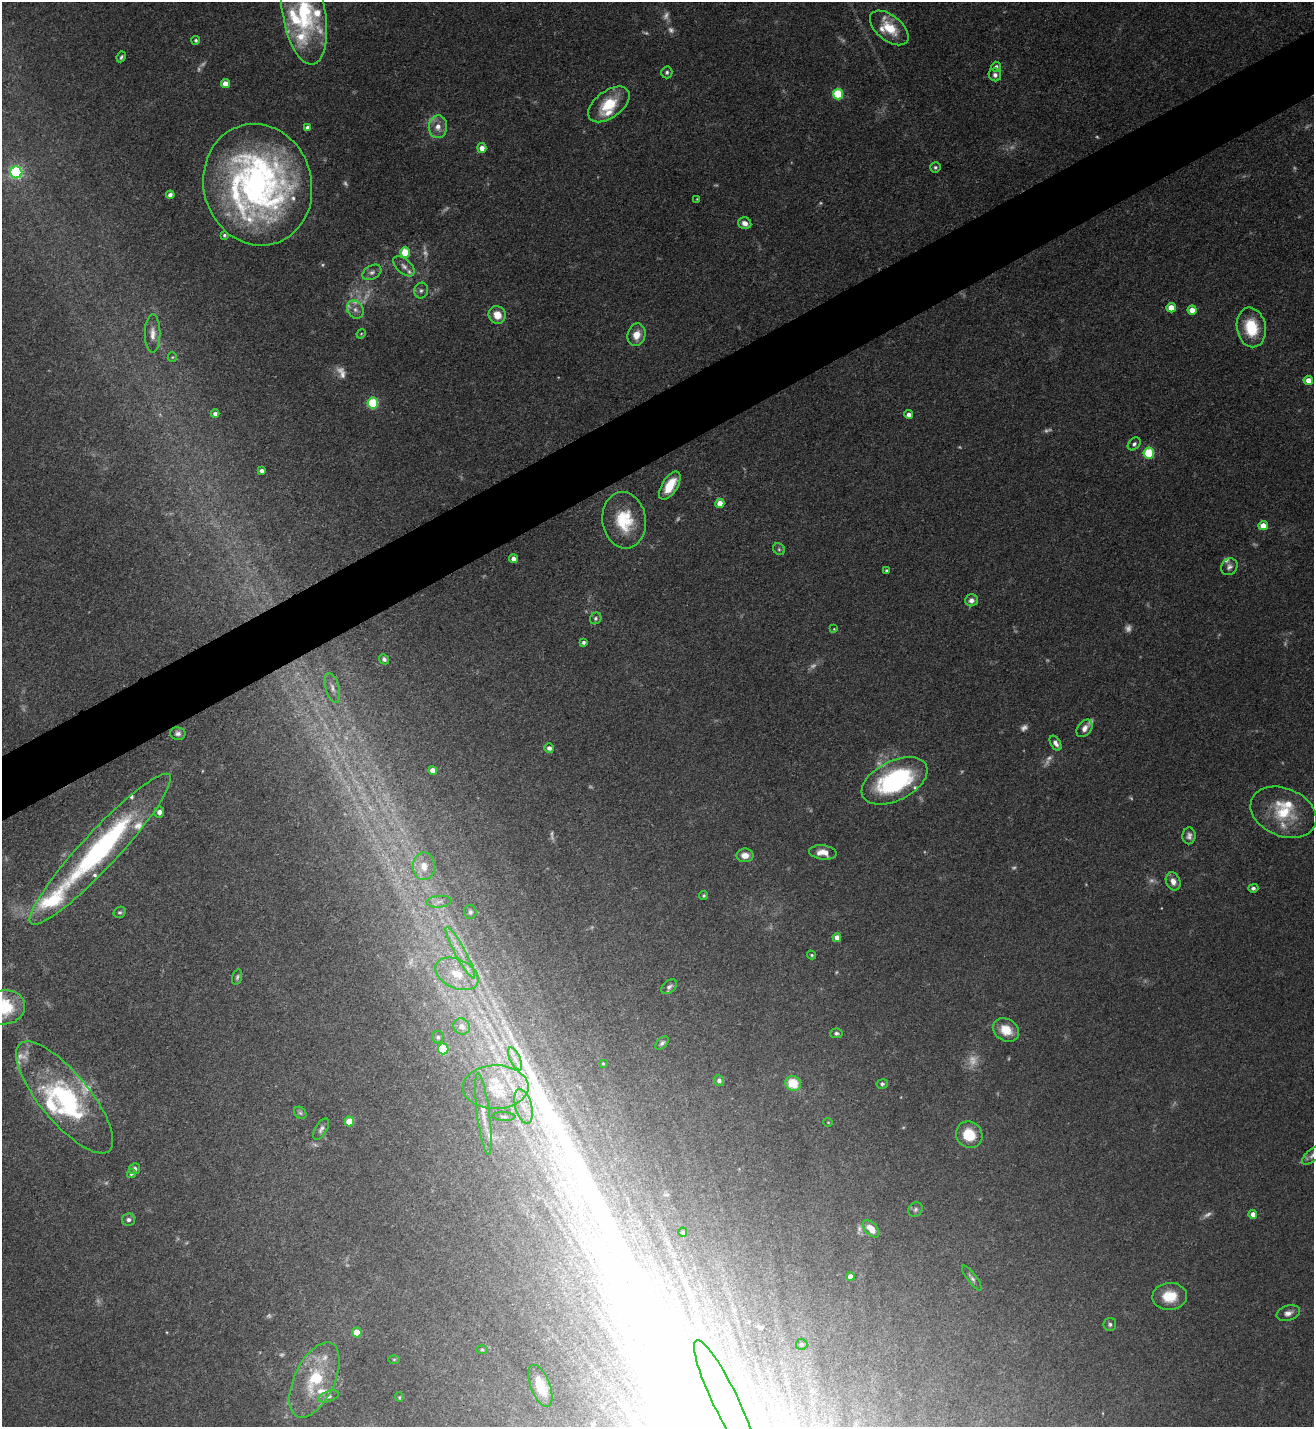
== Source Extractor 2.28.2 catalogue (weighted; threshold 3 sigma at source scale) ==
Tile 10 of 4 x 4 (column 2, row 3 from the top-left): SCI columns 1466-2777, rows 1426-2850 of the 5691 x 5703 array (HDU 1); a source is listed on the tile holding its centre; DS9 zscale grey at full resolution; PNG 1316 x 1429 px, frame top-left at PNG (2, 2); each listed source drawn as its Kron ellipse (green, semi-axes under 4 px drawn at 4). Shown black and unused: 4% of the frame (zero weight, under 3 of 5 exposures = <1% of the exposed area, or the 3 px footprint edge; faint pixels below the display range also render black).
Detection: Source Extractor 2.28.2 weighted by HDU 2 'WHT'; one run over the whole footprint, this tile lists its part. Background 0.0769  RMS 0.004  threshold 0.0181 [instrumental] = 3 sigma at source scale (4.5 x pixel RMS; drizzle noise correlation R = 1.50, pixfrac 1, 0.05/0.05 arcsec/px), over >= 5 px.
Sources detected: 189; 43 too faint to see at this stretch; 2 inside a brighter object's white glare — neither listed nor drawn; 21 inside a brighter listed object's ellipse — not listed separately; the other 123 listed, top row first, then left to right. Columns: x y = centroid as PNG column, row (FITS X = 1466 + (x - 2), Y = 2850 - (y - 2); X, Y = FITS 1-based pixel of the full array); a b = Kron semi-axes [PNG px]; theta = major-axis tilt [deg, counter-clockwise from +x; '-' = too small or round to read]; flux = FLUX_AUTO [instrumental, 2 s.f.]
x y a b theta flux
304 13 52 21 -80 34
889 28 23 12 -39 11
196 40 4 4 - 0.72
121 57 5 3 - 0.76
996 67 5 5 - 1.4
667 72 6 5 - 0.88
995 75 6 6 - 1.4
225 84 4 4 - 4.6
838 94 5 5 - 26
609 104 24 13 37 15
307 127 4 4 - 1.3
438 127 11 9 84 3.6
482 148 5 4 - 3.6
935 167 5 5 - 0.85
16 172 6 6 - 70
258 185 61 54 -75 170
170 195 4 4 - 1.9
697 199 3 3 - 0.37
745 223 6 6 - 2.5
224 235 4 4 - 0.71
405 252 5 5 - 13
404 266 13 7 -42 2.2
372 272 10 6 30 1.6
421 290 8 7 - 1.3
1171 308 5 4 - 5.8
355 310 9 8 - 2.2
1192 310 4 4 - 4.1
497 315 9 8 - 5.4
1251 327 20 14 -80 15
153 334 19 7 90 3.4
361 334 5 4 - 0.43
636 335 11 9 77 5.2
172 357 5 4 - 0.49
1308 380 4 4 - 3.1
373 403 5 5 - 34
215 414 4 4 - 1.3
909 414 4 4 - 2.2
1134 444 7 5 46 1.1
1149 453 5 5 - 27
262 471 4 4 - 1.8
670 486 16 7 58 10
720 503 4 4 - 7.1
624 520 28 21 -82 19
1263 526 4 4 - 4.9
779 549 6 5 - 0.79
513 559 4 4 - 2.6
1229 567 9 7 50 1.6
887 570 3 3 - 0.84
971 600 6 6 - 2.1
596 618 6 5 - 0.86
834 629 4 3 - 0.32
583 642 4 3 - 0.94
384 659 5 4 - 1
332 688 15 6 -75 2.3
1084 728 10 6 53 2.5
178 733 8 6 -11 1.5
1056 743 8 5 -59 1.8
549 748 5 4 - 1.7
433 770 4 4 - 4.2
895 781 35 19 26 66
159 812 5 5 - 1.6
1283 812 34 24 -23 19
1189 836 8 6 88 1.7
100 849 101 18 47 91
823 852 13 7 -7 4.4
745 855 8 7 - 3.9
424 866 14 11 -89 5.3
1173 881 9 7 -68 2.9
1253 888 5 4 - 0.94
704 895 4 4 - 0.6
439 902 12 6 5 1.8
120 912 6 5 - 0.75
470 912 7 6 - 1.1
837 937 4 4 - 3
460 953 29 5 -61 5.9
812 955 4 3 - 0.53
457 974 23 14 -26 14
237 977 8 4 74 0.88
669 987 9 6 40 1.4
4 1007 21 17 10 25
462 1027 8 8 - 3.3
1006 1030 14 11 -33 8
836 1033 6 5 - 0.92
438 1037 6 6 - 1.1
662 1043 8 5 46 1
443 1049 5 5 - 26
515 1059 12 5 -64 2.3
603 1063 4 3 - 0.41
719 1080 5 5 - 1.3
793 1083 8 7 - 11
882 1084 6 4 12 0.74
496 1087 33 22 0 21
65 1097 70 24 -50 55
524 1106 18 8 -74 5.2
300 1113 7 5 -44 0.88
483 1114 41 6 -83 5.2
504 1116 11 4 -4 1
349 1121 5 5 - 9
828 1122 5 3 - 0.32
321 1129 12 6 59 1.4
969 1135 14 12 -45 12
1313 1155 13 6 39 1.8
135 1169 5 5 - 1.4
131 1174 5 4 - 0.81
915 1210 8 6 49 1
1253 1214 4 4 - 2.5
129 1220 6 6 - 1.5
871 1229 10 6 -47 4.7
683 1232 4 4 - 0.8
850 1276 4 4 - 2.7
972 1278 15 4 -53 1.4
1170 1296 17 13 4 9.5
1288 1313 12 7 18 2.4
1110 1324 6 6 - 1
357 1332 5 5 - 7.7
802 1344 5 5 - 0.74
482 1349 5 3 - 0.45
394 1359 6 4 1 0.48
314 1380 40 20 65 19
540 1386 22 9 -69 8.1
329 1396 10 5 20 1.2
399 1397 4 4 - 0.47
725 1400 66 12 -64 26
Isophote crosses this tile's border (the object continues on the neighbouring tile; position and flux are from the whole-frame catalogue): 3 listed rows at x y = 304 13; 4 1007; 1313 1155